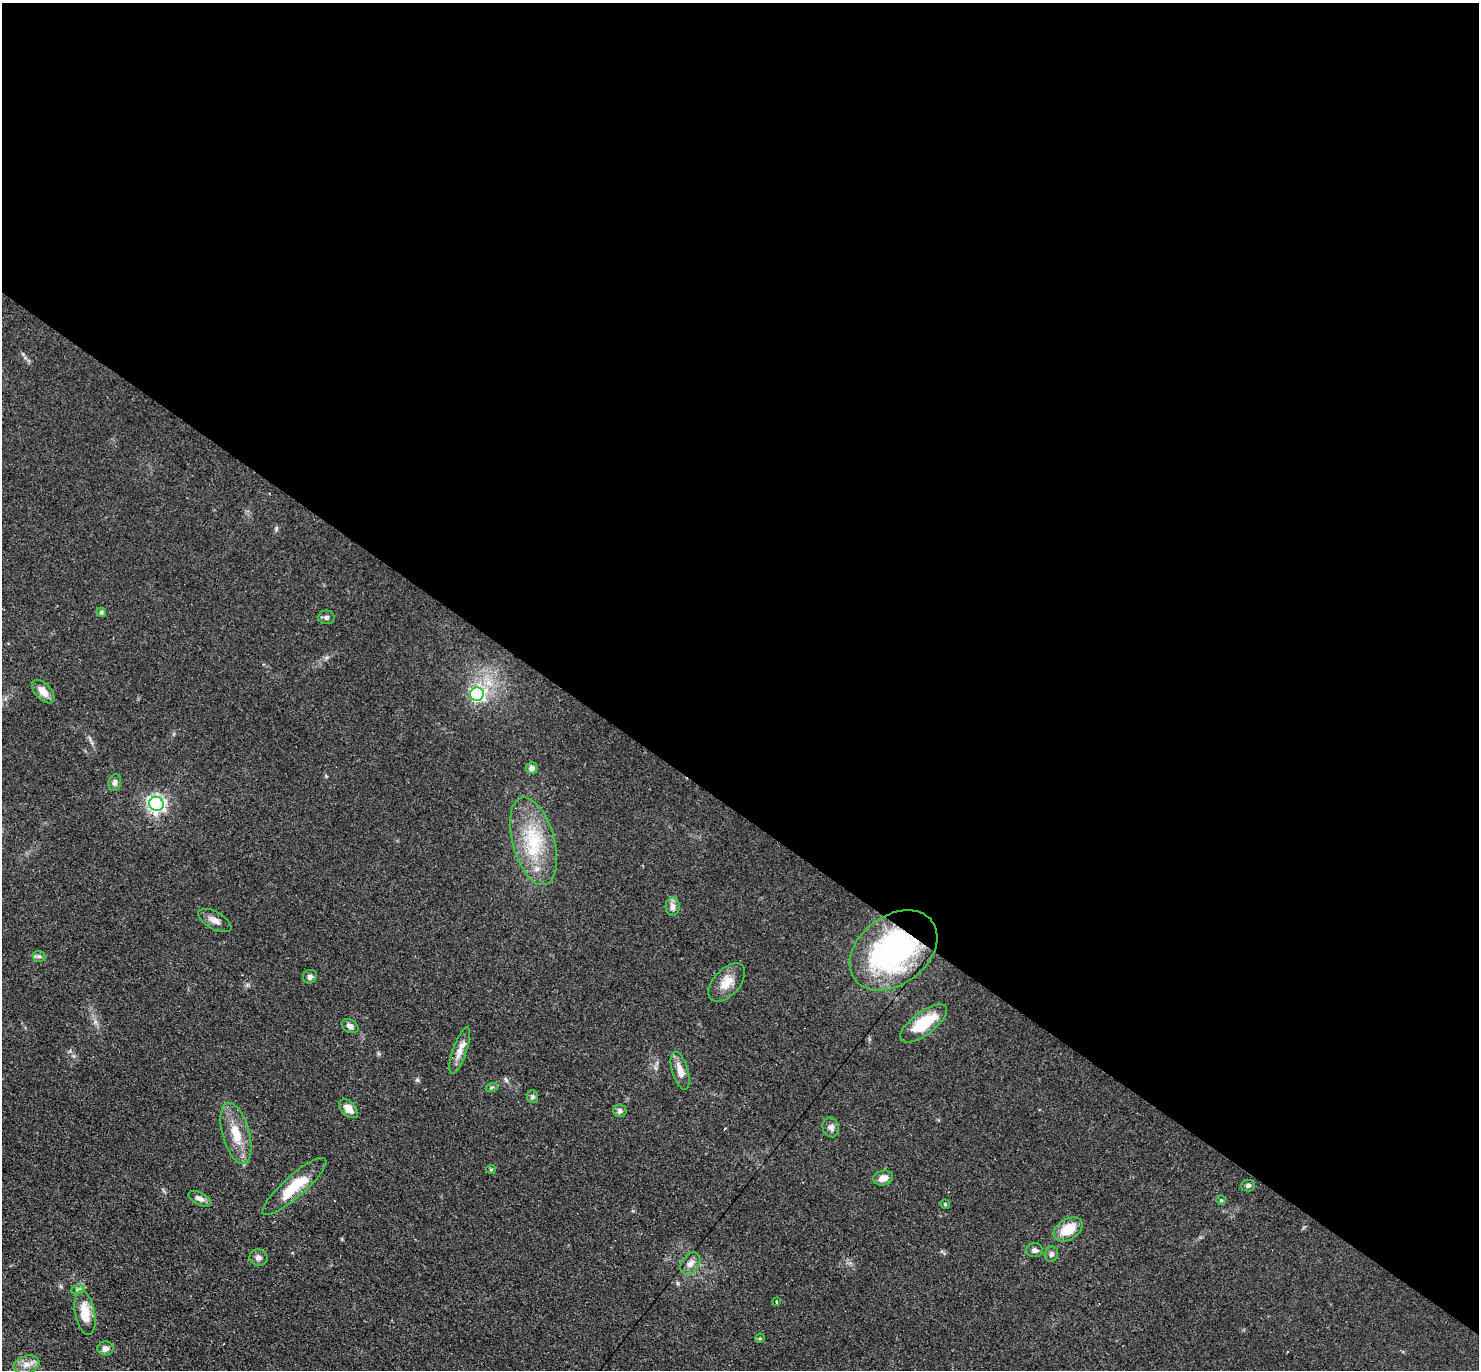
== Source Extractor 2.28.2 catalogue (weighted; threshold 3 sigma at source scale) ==
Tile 3 of 4 x 4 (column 3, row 1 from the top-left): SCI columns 3085-4561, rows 4399-5766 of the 6088 x 6079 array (HDU 1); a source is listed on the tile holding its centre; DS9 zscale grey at full resolution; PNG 1481 x 1372 px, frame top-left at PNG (2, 3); each listed source drawn as its Kron ellipse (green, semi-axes under 4 px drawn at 4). Shown black and unused: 59% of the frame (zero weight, under 3 of 4 exposures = <1% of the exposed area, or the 3 px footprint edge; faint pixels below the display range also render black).
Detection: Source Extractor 2.28.2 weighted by HDU 2 'WHT'; one run over the whole footprint, this tile lists its part. Background 0.0606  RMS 0.0057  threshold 0.0255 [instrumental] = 3 sigma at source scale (4.5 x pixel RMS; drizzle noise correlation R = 1.50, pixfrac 1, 0.05/0.05 arcsec/px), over >= 5 px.
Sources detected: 46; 1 cosmic-ray / hot-pixel residue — neither listed nor drawn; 3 inside a brighter listed object's ellipse — not listed separately; the other 42 listed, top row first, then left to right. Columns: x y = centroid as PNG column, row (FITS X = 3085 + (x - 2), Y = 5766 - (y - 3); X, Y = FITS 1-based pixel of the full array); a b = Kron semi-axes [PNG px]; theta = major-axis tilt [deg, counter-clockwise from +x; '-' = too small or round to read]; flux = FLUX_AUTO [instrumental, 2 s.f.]
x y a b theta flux
101 612 5 4 - 1.2
326 617 8 7 - 1.6
43 692 14 8 -47 5.6
477 694 7 7 - 97
532 768 5 5 - 2.7
115 782 8 6 76 2
156 804 7 7 - 200
533 841 45 21 -75 34
673 906 9 7 -89 2.9
215 920 18 8 -30 4.1
893 950 48 34 37 130
39 956 6 5 - 1.3
310 977 7 6 - 1.8
727 982 23 13 48 9
923 1023 28 11 37 23
350 1026 9 6 -28 2.4
460 1050 24 7 71 5.3
680 1071 20 8 -74 5.6
492 1087 6 3 19 0.77
532 1097 6 5 - 1.4
348 1109 11 7 -45 5.6
620 1111 6 6 - 1.7
831 1127 10 8 -74 2.4
236 1133 31 13 -74 13
491 1169 5 4 - 0.7
883 1178 10 7 13 4.7
1248 1185 7 6 - 1.4
294 1186 41 10 41 18
200 1199 12 6 -26 2.6
1221 1200 5 5 - 0.75
945 1204 5 5 - 0.64
1068 1229 16 10 32 13
1035 1250 8 7 - 1.8
1051 1254 8 6 68 1.6
259 1258 9 8 - 2.2
690 1264 12 8 53 3.6
78 1289 7 4 20 1.1
777 1302 3 3 - 1.7
85 1313 22 10 -79 11
760 1338 5 4 - 0.6
106 1348 8 7 - 2.7
26 1365 13 8 16 4.6
Overlapping masked pixels (flux is a lower limit): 3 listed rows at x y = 156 804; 893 950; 294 1186